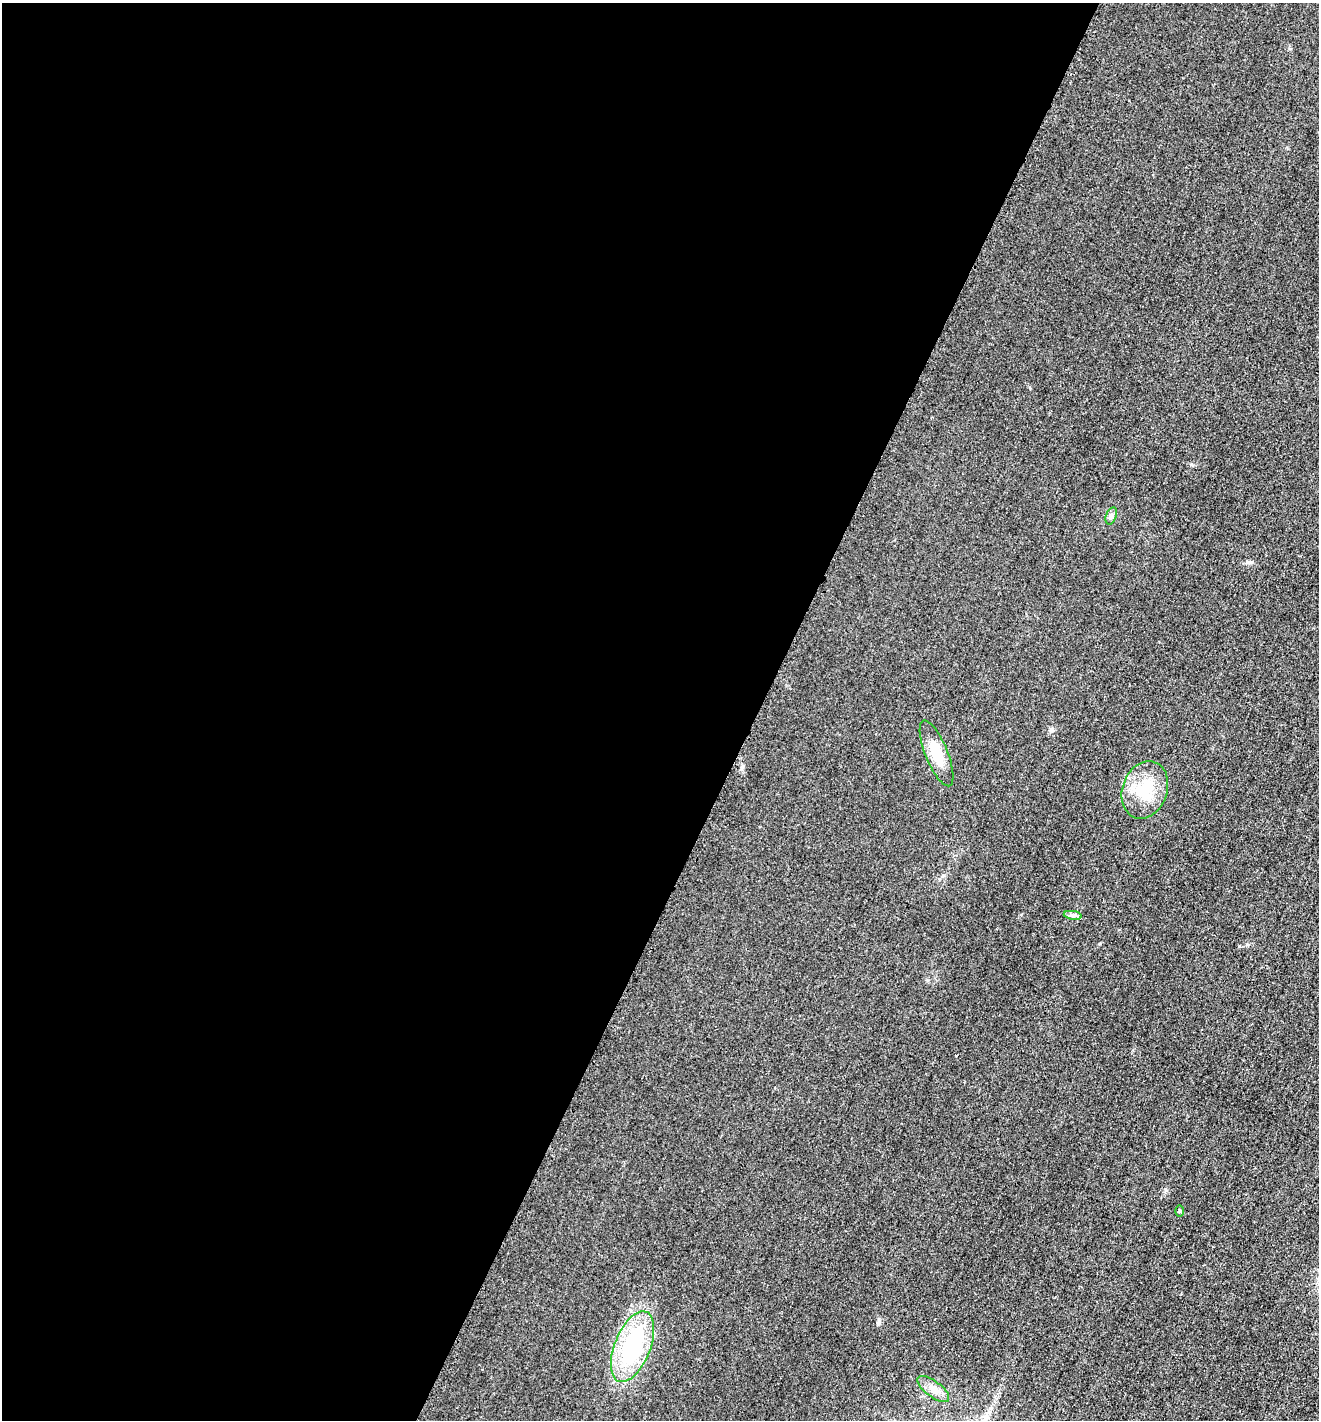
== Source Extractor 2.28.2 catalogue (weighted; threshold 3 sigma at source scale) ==
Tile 5 of 4 x 4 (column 1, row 2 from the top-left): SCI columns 151-1467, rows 2853-4270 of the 5714 x 5701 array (HDU 1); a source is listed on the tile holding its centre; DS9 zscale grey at full resolution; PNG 1321 x 1422 px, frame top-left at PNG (2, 3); each listed source drawn as its Kron ellipse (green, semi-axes under 4 px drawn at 4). Shown black and unused: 57% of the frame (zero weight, under 3 of 4 exposures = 1% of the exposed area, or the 3 px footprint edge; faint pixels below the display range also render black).
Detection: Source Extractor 2.28.2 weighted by HDU 2 'WHT'; one run over the whole footprint, this tile lists its part. Background 0.0273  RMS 0.0058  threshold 0.0263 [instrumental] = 3 sigma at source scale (4.5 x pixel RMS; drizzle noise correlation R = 1.50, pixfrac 1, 0.05/0.05 arcsec/px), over >= 5 px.
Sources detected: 7; all 7 listed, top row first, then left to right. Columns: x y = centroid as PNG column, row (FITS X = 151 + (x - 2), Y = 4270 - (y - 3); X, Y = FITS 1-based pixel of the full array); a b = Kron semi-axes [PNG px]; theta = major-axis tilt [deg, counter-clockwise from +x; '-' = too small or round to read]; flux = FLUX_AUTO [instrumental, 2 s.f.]
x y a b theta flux
1111 516 9 5 72 1.6
936 753 35 11 -68 14
1145 790 29 22 70 21
1073 915 9 4 -8 1.5
1179 1211 6 4 -90 0.69
633 1347 37 18 68 62
933 1389 19 8 -38 4.9